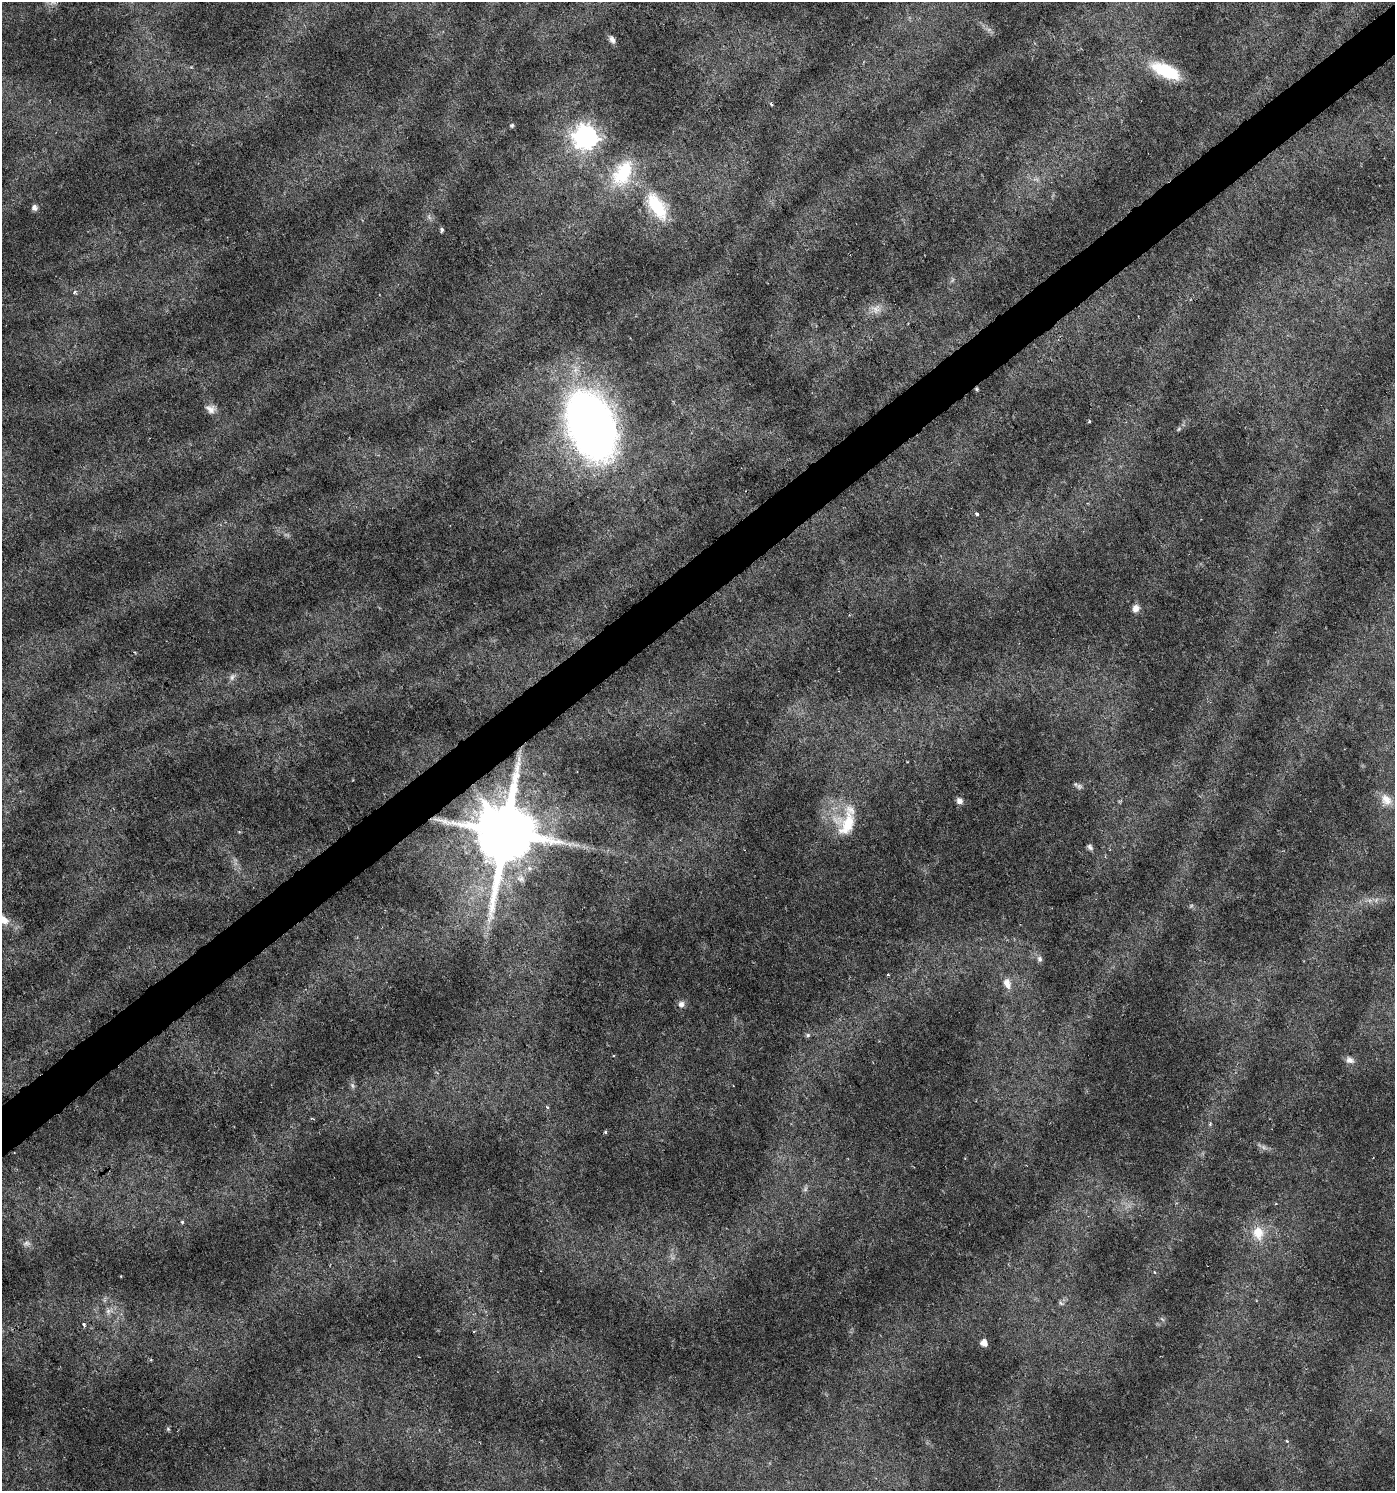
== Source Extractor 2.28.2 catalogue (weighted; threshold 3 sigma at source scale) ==
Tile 10 of 4 x 4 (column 2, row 3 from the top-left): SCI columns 1524-2916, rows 1493-2981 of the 5896 x 5961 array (HDU 1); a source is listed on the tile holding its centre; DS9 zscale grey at full resolution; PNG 1397 x 1493 px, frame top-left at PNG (2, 2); no overlay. Shown black and unused: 3% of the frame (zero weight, under 3 of 6 exposures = <1% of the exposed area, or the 3 px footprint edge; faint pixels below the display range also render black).
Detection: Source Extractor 2.28.2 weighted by HDU 2 'WHT'; one run over the whole footprint, this tile lists its part. Background 0.0224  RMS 0.0023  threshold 0.00929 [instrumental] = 3 sigma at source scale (4.09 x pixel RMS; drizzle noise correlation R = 1.36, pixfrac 0.8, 0.0396/0.0396 arcsec/px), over >= 5 px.
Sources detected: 49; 2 too faint to see at this stretch — not listed; the other 47 listed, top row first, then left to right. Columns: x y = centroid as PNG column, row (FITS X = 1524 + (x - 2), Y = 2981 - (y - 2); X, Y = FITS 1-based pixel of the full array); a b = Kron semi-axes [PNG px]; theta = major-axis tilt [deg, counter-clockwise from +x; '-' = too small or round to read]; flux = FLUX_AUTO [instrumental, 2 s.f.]
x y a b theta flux
612 39 9 6 -59 0.8
1166 71 34 14 -25 9.7
771 104 5 3 - 0.27
512 125 6 5 - 0.33
586 136 9 9 - 140
623 173 37 21 60 13
657 206 39 18 -59 11
34 208 7 6 - 0.85
442 230 6 4 81 0.38
74 292 6 4 21 0.42
876 309 13 11 41 1.8
976 389 5 4 - 0.27
211 409 13 10 -23 1.4
1089 421 4 3 - 0.21
591 425 57 35 -68 170
1179 429 6 3 70 0.26
977 514 4 3 - 0.72
1136 608 9 8 - 1.2
232 677 10 7 57 0.81
1079 786 9 6 -39 0.62
1386 800 17 12 -52 2.4
959 801 8 7 - 0.95
847 824 36 33 83 11
505 833 20 16 -88 2000
569 844 7 4 -71 0.48
1090 847 9 6 -45 0.59
3 919 18 11 -36 3.2
1040 959 8 7 - 0.69
1007 983 15 9 -70 2
681 1004 8 8 - 0.97
808 1035 6 5 - 0.41
614 1056 4 3 - 0.19
1350 1060 11 8 -18 1
352 1086 8 5 -71 0.56
547 1107 4 3 - 0.44
1210 1124 5 4 - 0.26
605 1132 5 4 - 0.25
805 1189 7 6 - 0.55
182 1222 4 4 - 0.3
1258 1233 19 15 -74 4.6
27 1243 11 6 13 0.75
1061 1303 7 5 -44 0.46
108 1311 7 5 46 0.62
84 1324 5 4 - 0.46
984 1343 5 5 - 1.9
168 1429 6 4 -46 0.29
1287 1441 5 4 - 0.21
Overlapping masked pixels (flux is a lower limit): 2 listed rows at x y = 976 389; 505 833
Isophote crosses this tile's border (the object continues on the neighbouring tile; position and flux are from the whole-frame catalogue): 1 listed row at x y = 3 919